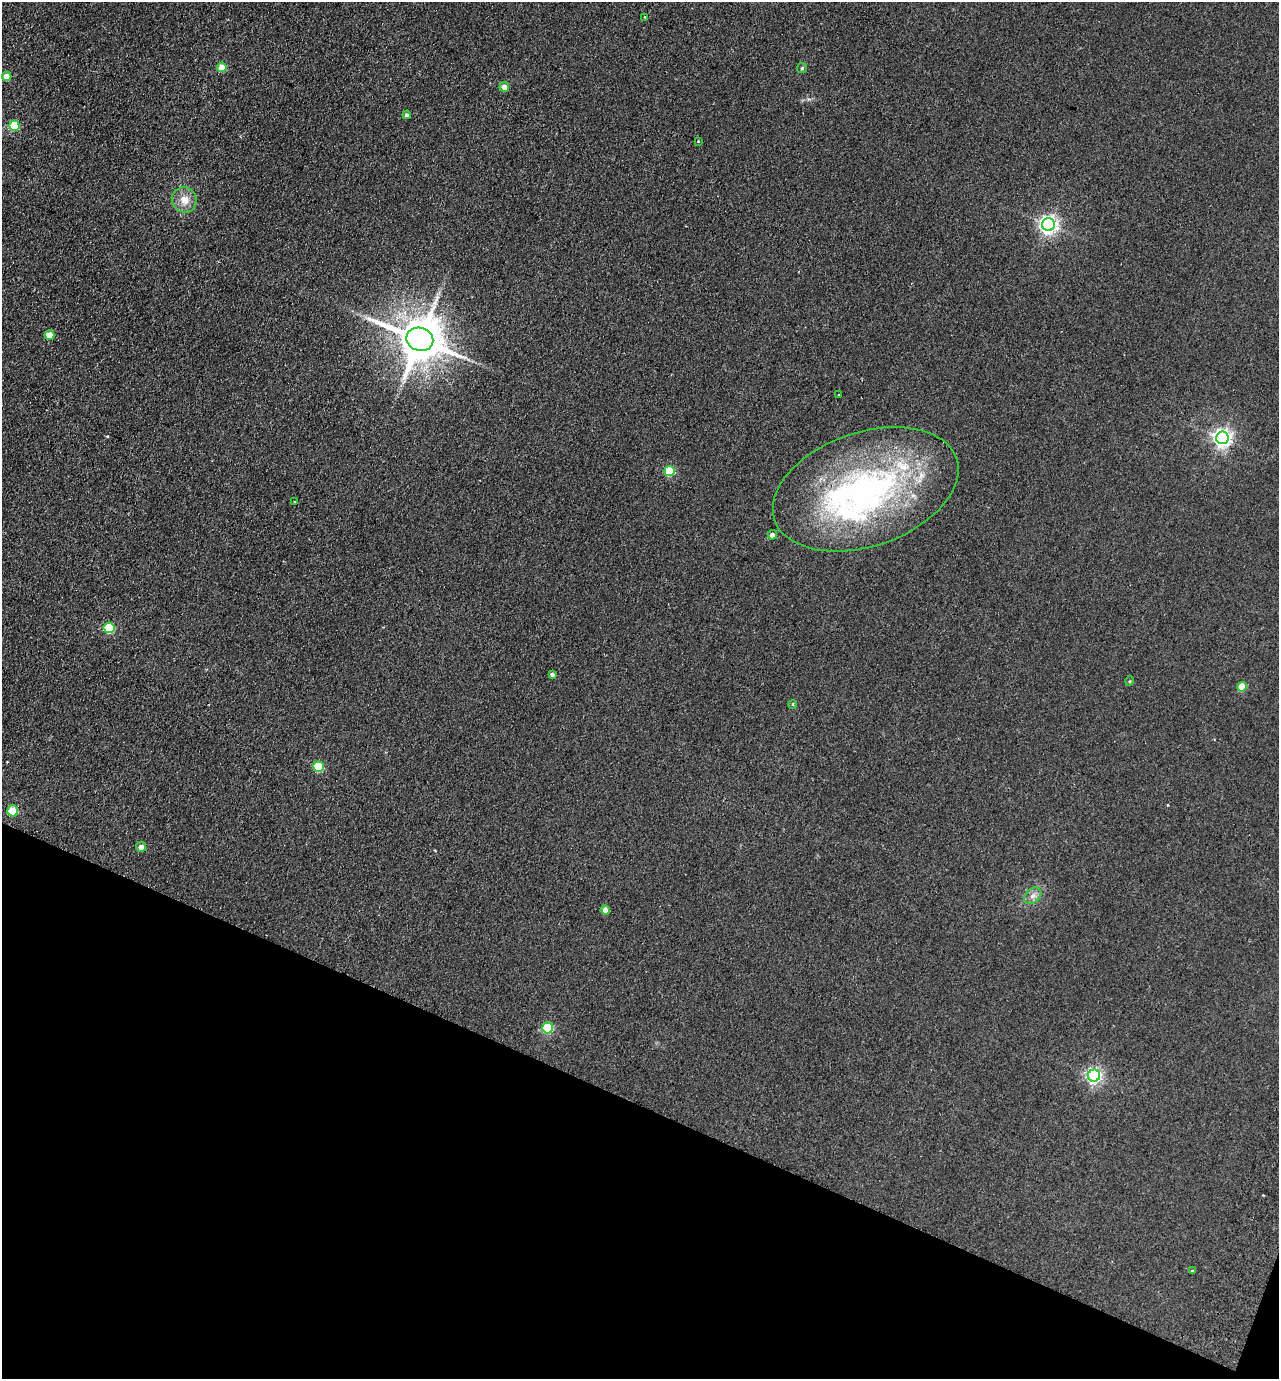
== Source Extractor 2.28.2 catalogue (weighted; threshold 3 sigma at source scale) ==
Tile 15 of 4 x 4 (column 3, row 4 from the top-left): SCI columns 2751-4027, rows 26-1402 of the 5630 x 5558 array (HDU 1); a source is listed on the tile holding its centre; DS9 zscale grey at full resolution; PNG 1281 x 1381 px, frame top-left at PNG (2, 2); each listed source drawn as its Kron ellipse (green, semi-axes under 4 px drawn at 4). Shown black and unused: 20% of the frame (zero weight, under 2 of 3 exposures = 3% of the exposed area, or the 3 px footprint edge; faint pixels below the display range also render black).
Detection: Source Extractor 2.28.2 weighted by HDU 2 'WHT'; one run over the whole footprint, this tile lists its part. Background 0.116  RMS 0.012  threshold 0.0549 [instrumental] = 3 sigma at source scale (4.5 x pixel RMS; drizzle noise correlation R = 1.50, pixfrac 1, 0.05/0.05 arcsec/px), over >= 5 px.
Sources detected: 36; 2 cosmic-ray / hot-pixel residue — neither listed nor drawn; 3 inside a brighter listed object's ellipse — not listed separately; the other 31 listed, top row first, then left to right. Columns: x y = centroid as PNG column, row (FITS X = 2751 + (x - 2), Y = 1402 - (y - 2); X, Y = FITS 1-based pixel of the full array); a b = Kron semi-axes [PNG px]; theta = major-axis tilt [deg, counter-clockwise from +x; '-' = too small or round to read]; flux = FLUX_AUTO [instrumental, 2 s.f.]
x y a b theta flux
645 17 3 2 - 1.3
222 67 5 5 - 28
802 68 5 5 - 1.5
7 76 5 4 - 15
504 87 5 4 - 10
407 115 4 4 - 3.2
14 126 5 5 - 51
698 141 2 2 - 1.1
184 200 13 12 - 14
1049 225 6 6 - 510
49 335 5 4 - 17
420 339 14 11 -19 5000
839 395 3 2 - 0.95
1222 438 6 6 - 510
669 471 5 5 - 54
866 489 96 57 19 390
294 502 3 3 - 1.3
772 535 5 4 - 6.9
109 628 5 5 - 73
552 674 4 4 - 3.2
1130 681 5 3 - 0.98
1242 687 5 4 - 25
793 705 4 2 - 1.2
318 767 5 5 - 68
13 811 5 5 - 40
141 847 5 5 - 8.1
1033 896 10 7 42 5.9
605 910 4 4 - 6.7
548 1028 5 5 - 78
1094 1076 6 6 - 310
1192 1271 3 3 - 1.1